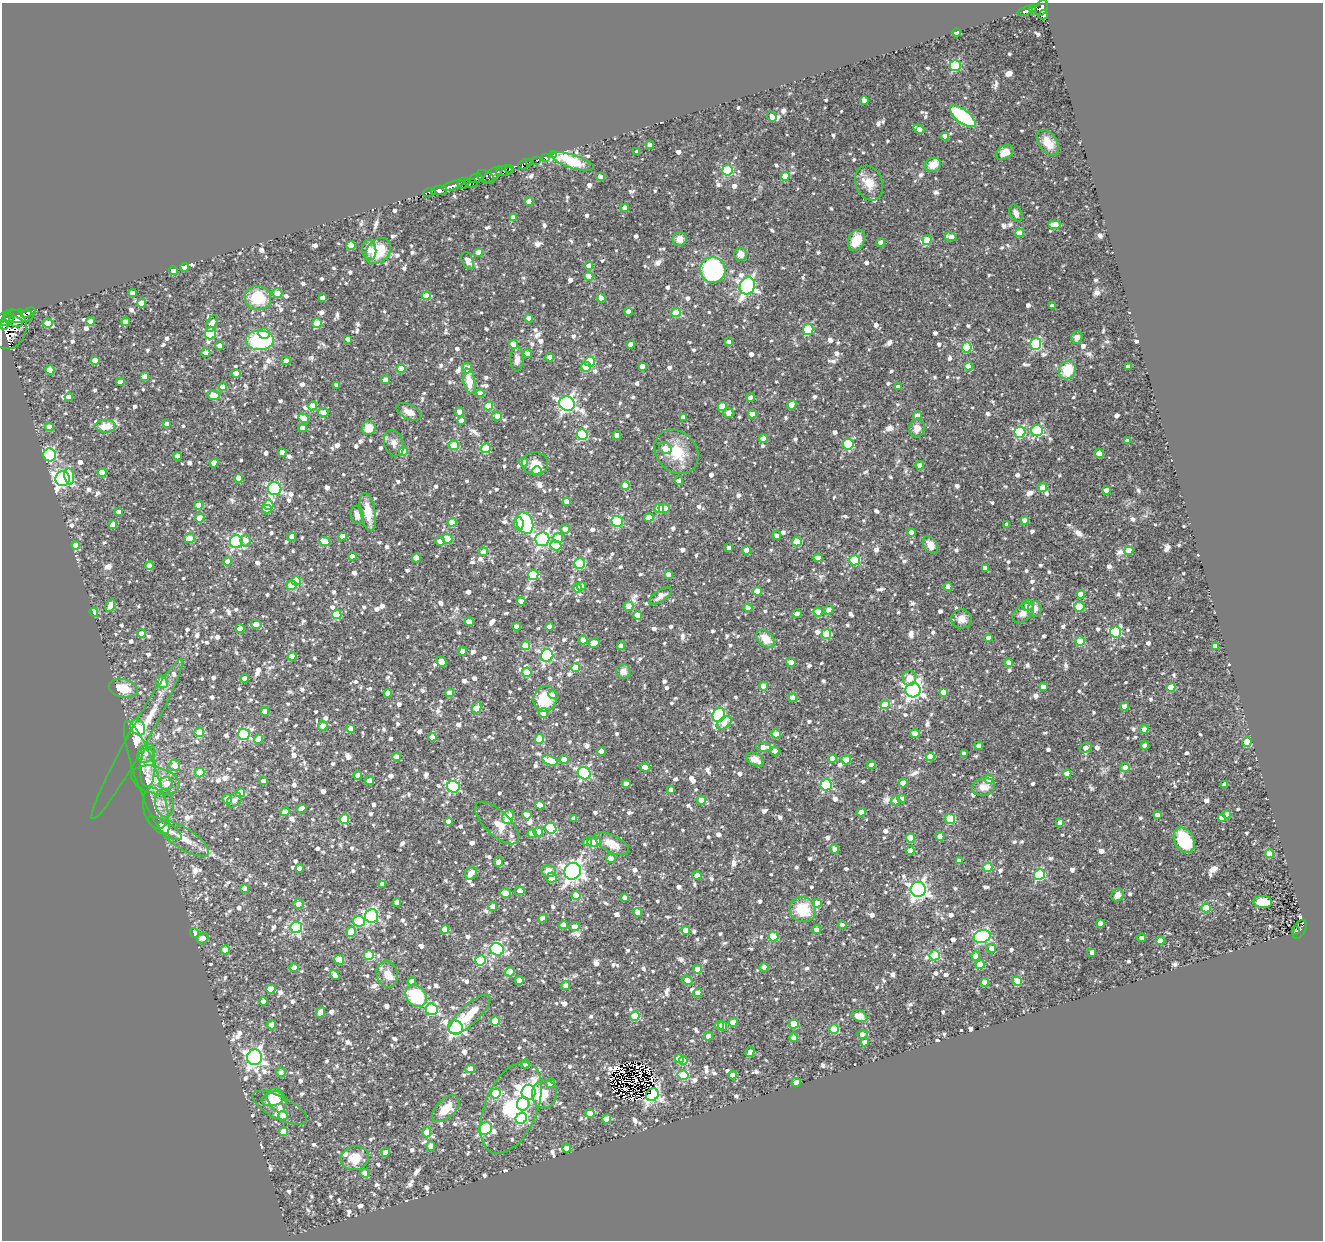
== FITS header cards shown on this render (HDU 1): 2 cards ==
NAXIS1  =                 1321
NAXIS2  =                 1238

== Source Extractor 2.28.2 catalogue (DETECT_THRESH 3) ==
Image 1321 x 1238 px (HDU 1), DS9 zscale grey, 1 PNG px = 1 image px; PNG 1325 x 1242 px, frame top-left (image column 1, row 1238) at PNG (2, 3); each listed source drawn as its Kron ellipse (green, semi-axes under 4 px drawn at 4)
Background 0.705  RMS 0.063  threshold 0.189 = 3 sigma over >= 5 px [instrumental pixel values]
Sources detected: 1485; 5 with non-positive FLUX_AUTO (blend fragments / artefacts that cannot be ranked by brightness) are neither listed nor drawn; of the other 1480, the 500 brightest by FLUX_AUTO listed and drawn (980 fainter detections omitted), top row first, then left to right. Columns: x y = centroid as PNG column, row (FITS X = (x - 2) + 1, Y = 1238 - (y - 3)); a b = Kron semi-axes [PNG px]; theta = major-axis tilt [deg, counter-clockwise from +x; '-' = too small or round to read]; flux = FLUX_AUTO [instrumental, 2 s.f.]
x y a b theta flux
1041 8 8 6 61 510
1033 9 4 3 - 210
1025 11 8 3 19 160
1044 15 5 3 - 120
957 32 4 3 - 41
955 65 5 5 - 450
864 101 4 4 - 28
772 116 5 4 - 28
963 116 15 6 -38 380
919 129 5 4 - 56
945 136 4 4 - 41
1048 143 14 9 -55 57
650 145 4 4 - 45
637 152 4 4 - 27
1005 152 9 6 30 50
554 155 3 3 - 59
545 157 3 3 - 100
537 160 3 3 - 63
573 162 22 6 -18 180
530 163 3 2 - 130
525 164 7 4 30 580
933 165 8 7 - 53
510 169 4 3 - 400
727 170 5 5 - 320
504 171 8 5 12 1000
493 174 11 5 36 570
785 176 4 4 - 99
486 177 9 6 -30 410
601 177 4 4 - 37
476 179 6 4 7 230
463 183 6 5 - 180
471 183 6 3 -9 120
869 183 18 13 -70 66
453 186 11 3 17 990
439 190 7 4 10 650
429 192 6 3 18 47
529 201 4 4 - 50
625 208 4 4 - 43
1016 213 9 6 -64 28
513 217 4 4 - 29
1055 224 6 4 0 61
1019 233 4 4 - 92
951 237 6 4 -9 47
680 239 7 7 - 33
856 240 11 8 65 82
927 240 5 4 - 100
880 242 4 4 - 32
351 245 4 4 - 89
369 250 10 7 -84 28
378 251 14 11 47 160
479 253 4 4 - 65
741 254 7 6 - 43
468 261 9 5 -67 35
589 265 4 4 - 30
184 267 4 4 - 32
713 270 13 12 - 580
173 271 4 4 - 39
589 276 4 4 - 56
747 286 9 7 66 1200
132 293 4 4 - 38
277 293 5 4 - 45
426 296 4 4 - 93
258 298 13 12 - 150
322 298 4 4 - 26
601 298 4 4 - 45
141 303 4 4 - 76
1052 306 4 4 - 28
28 312 7 3 25 470
628 312 4 4 - 42
676 313 4 4 - 130
19 316 15 6 3 1700
529 318 4 4 - 45
7 320 8 5 35 560
90 321 4 4 - 47
16 322 7 5 -19 770
126 322 4 4 - 38
48 323 5 4 - 82
317 323 5 5 - 110
212 324 9 5 67 47
4 325 4 3 - 310
9 329 20 16 67 2100
808 329 6 5 - 280
210 333 6 5 - 270
264 333 6 5 - 74
1077 337 6 5 - 27
348 339 4 4 - 39
260 341 14 10 0 390
729 342 4 4 - 36
514 344 4 4 - 100
630 344 4 4 - 26
1036 344 6 5 - 460
219 345 4 4 - 29
967 347 5 5 - 230
206 353 4 4 - 39
528 354 4 4 - 46
550 357 4 4 - 37
517 359 12 6 88 29
95 360 4 4 - 72
286 361 4 4 - 44
590 362 5 5 - 200
642 366 4 4 - 36
968 366 4 4 - 75
586 367 5 5 - 120
1128 367 4 4 - 34
467 368 5 5 - 65
401 369 4 4 - 87
50 370 4 4 - 76
1067 370 9 8 - 120
236 373 5 4 - 44
145 376 4 4 - 49
385 380 4 4 - 32
469 381 13 6 -79 80
120 382 4 4 - 43
337 385 4 4 - 30
223 387 4 4 - 50
898 387 4 4 - 41
480 393 4 4 - 42
213 395 6 4 -10 100
69 397 4 4 - 38
751 398 4 4 - 53
567 404 8 7 - 1400
792 405 5 4 - 85
312 406 4 4 - 77
488 406 4 4 - 150
722 407 4 4 - 130
323 412 5 4 - 37
409 412 13 7 -26 48
459 412 5 4 - 27
728 413 5 5 - 28
752 414 4 4 - 52
497 416 5 4 - 33
917 416 4 4 - 52
683 417 4 4 - 36
304 418 5 4 - 47
461 421 4 4 - 28
167 424 4 4 - 29
106 426 10 6 1 73
49 427 4 4 - 37
303 428 4 4 - 28
369 428 7 6 - 70
917 428 9 7 80 41
1037 431 6 5 - 470
1020 432 5 5 - 370
582 434 5 5 - 320
617 435 4 4 - 45
764 438 4 4 - 44
1128 441 4 4 - 42
394 443 13 9 -74 29
848 444 5 5 - 340
454 445 5 4 - 170
486 448 5 5 - 170
665 448 6 5 - 55
403 451 4 4 - 120
282 452 4 4 - 37
676 452 24 20 -46 140
1099 453 4 4 - 45
50 455 6 6 - 560
178 456 4 4 - 36
524 462 4 4 - 49
214 463 4 4 - 63
535 463 13 11 -1 55
920 465 4 4 - 43
537 471 5 4 - 91
102 472 4 4 - 66
69 477 8 5 -81 130
239 478 4 4 - 44
63 479 7 7 - 1500
679 481 4 4 - 43
625 486 4 4 - 88
1043 487 4 4 - 94
275 489 7 6 - 660
1107 490 4 4 - 62
566 501 4 4 - 34
198 505 4 4 - 36
269 505 5 5 - 97
659 508 5 4 - 130
664 508 5 5 - 44
267 509 5 4 - 65
118 512 4 4 - 35
368 512 19 7 -79 87
357 515 9 6 -79 30
649 517 4 4 - 51
200 518 4 4 - 93
1024 520 4 4 - 29
617 521 5 5 - 410
452 522 4 4 - 62
519 523 7 5 -83 81
525 523 11 8 -67 410
113 525 4 4 - 42
1007 525 4 4 - 26
565 529 5 5 - 39
911 532 4 4 - 32
343 536 4 4 - 41
777 536 4 4 - 28
292 537 4 4 - 27
190 538 5 5 - 69
558 538 5 5 - 98
447 539 5 4 - 150
542 539 7 7 - 1100
245 540 6 5 - 32
440 541 5 4 - 34
236 542 6 6 - 780
325 542 6 4 -25 110
797 542 5 4 - 150
76 545 4 4 - 46
556 545 5 5 - 170
930 545 9 6 -58 43
729 548 4 4 - 29
746 550 4 4 - 68
1129 551 4 4 - 73
484 552 4 4 - 75
352 556 4 4 - 40
416 558 4 4 - 62
818 558 4 4 - 39
854 560 5 5 - 290
227 561 4 4 - 27
580 563 5 5 - 320
149 565 4 4 - 55
985 568 4 4 - 42
668 574 4 4 - 28
533 575 5 5 - 250
296 581 5 4 - 100
292 585 5 4 - 130
581 586 4 4 - 51
948 586 4 4 - 31
577 588 4 4 - 45
757 591 4 4 - 85
1080 594 4 4 - 61
660 596 13 6 35 33
521 601 4 4 - 52
110 605 7 4 69 49
1028 605 6 5 - 33
628 606 5 5 - 48
1079 607 5 4 - 160
748 608 4 4 - 44
1035 609 8 7 - 29
829 610 5 4 - 27
94 612 4 4 - 43
818 612 4 4 - 55
1023 613 12 8 42 29
337 614 5 4 - 140
797 614 5 4 - 30
637 615 4 4 - 49
961 619 10 9 - 37
469 622 4 4 - 43
256 624 5 4 - 44
516 626 4 4 - 37
550 627 4 4 - 34
240 629 4 4 - 42
1116 632 5 5 - 330
141 634 4 4 - 48
826 634 5 5 - 200
989 638 4 4 - 33
765 639 10 7 -42 72
583 640 4 4 - 52
1080 641 4 4 - 150
594 643 5 4 - 45
525 646 4 4 - 130
621 646 4 4 - 47
1215 646 4 4 - 42
463 651 4 4 - 29
292 656 4 4 - 43
547 656 6 6 - 660
441 662 5 4 - 30
791 662 5 4 - 38
1009 663 4 4 - 31
575 667 4 4 - 89
623 671 7 7 - 32
527 672 5 4 - 97
244 678 4 4 - 44
909 678 8 6 -89 45
162 682 6 5 - 74
764 686 4 4 - 94
1043 687 4 4 - 40
1171 687 4 4 - 120
123 688 15 9 -13 92
913 690 7 7 - 1700
943 692 4 4 - 33
388 693 4 4 - 46
450 693 4 4 - 58
553 695 5 4 - 39
792 698 4 4 - 57
545 699 13 11 69 160
885 705 5 4 - 110
1124 706 4 4 - 53
477 708 6 4 62 84
265 711 4 4 - 45
544 713 5 4 - 64
719 715 7 6 - 680
724 723 8 5 34 65
323 726 5 4 - 43
138 727 8 6 -54 170
351 728 4 4 - 29
1144 729 4 4 - 32
199 732 5 4 - 130
244 734 6 5 - 470
776 734 4 4 - 59
915 734 4 4 - 58
432 737 4 4 - 55
137 739 92 10 61 160
259 739 4 4 - 62
539 739 5 4 - 130
1247 742 4 4 - 140
1145 745 4 4 - 28
979 746 4 4 - 38
764 747 7 4 1 47
1085 748 6 5 - 31
601 751 4 4 - 41
775 751 4 4 - 47
146 753 10 7 48 27
964 754 4 4 - 27
396 757 4 4 - 45
930 757 4 4 - 85
832 758 4 4 - 43
755 759 9 6 -30 48
550 760 8 4 -21 130
564 760 4 4 - 68
846 760 5 4 - 100
175 765 6 5 - 42
871 765 4 4 - 41
148 767 20 7 88 50
645 767 6 4 -23 40
1125 767 4 4 - 43
200 773 5 4 - 130
584 773 7 6 - 610
1067 773 4 4 - 51
358 775 4 4 - 40
147 777 60 11 -70 140
989 779 5 4 - 45
155 780 25 13 -15 89
263 781 4 4 - 35
369 781 4 4 - 35
903 783 4 4 - 66
166 784 7 6 - 57
626 784 4 4 - 43
1225 784 4 4 - 35
826 785 5 5 - 470
453 787 6 6 - 580
983 787 11 9 14 50
671 789 4 4 - 30
240 793 4 4 - 120
227 799 5 4 - 49
902 799 4 4 - 41
234 800 8 6 43 29
701 800 4 4 - 65
896 801 5 4 - 35
164 803 14 9 -79 40
540 805 4 4 - 61
155 808 21 12 -76 52
302 808 5 4 - 33
285 812 4 4 - 48
861 812 4 4 - 52
527 815 4 4 - 41
1157 815 4 4 - 27
1227 815 4 4 - 42
508 817 7 5 67 130
1222 818 4 4 - 42
344 819 5 5 - 140
574 819 4 4 - 35
950 819 5 5 - 210
448 821 4 4 - 51
1060 822 4 4 - 31
497 823 28 12 -44 63
165 828 19 6 -31 64
551 828 6 5 - 300
538 832 5 4 - 58
532 834 4 4 - 78
940 836 4 4 - 53
184 838 29 10 -32 83
910 838 4 4 - 130
1184 840 13 9 -60 240
587 842 4 4 - 40
594 842 7 5 7 58
612 844 18 8 -27 53
835 849 4 4 - 31
910 850 4 4 - 36
1269 854 4 4 - 120
611 858 4 4 - 44
959 861 4 4 - 41
499 862 5 4 - 59
988 867 4 4 - 170
300 868 4 4 - 46
548 871 7 5 -14 58
573 871 8 8 - 2300
471 873 7 5 47 38
697 875 4 4 - 41
1039 875 5 5 - 380
552 878 5 5 - 35
383 884 4 4 - 35
245 889 4 4 - 60
918 889 7 7 - 1800
520 891 5 4 - 32
505 893 5 4 - 55
1117 895 7 5 51 27
576 896 4 4 - 97
625 897 4 4 - 29
397 902 4 4 - 34
1263 902 9 6 -6 92
817 903 4 4 - 66
298 904 5 5 - 32
492 906 5 4 - 30
1206 908 4 4 - 160
803 910 13 12 - 150
638 912 4 4 - 35
371 916 7 6 - 730
543 918 4 4 - 38
359 921 6 5 - 250
1100 923 4 4 - 45
563 925 4 4 - 39
842 925 4 4 - 27
296 927 6 5 - 420
575 927 5 4 - 31
445 929 4 4 - 61
1300 929 10 6 63 87
686 930 4 4 - 61
816 930 4 4 - 30
1296 931 3 3 - 28
351 932 5 4 - 85
194 933 5 4 - 50
773 936 5 5 - 180
982 936 8 6 17 710
202 938 6 5 - 31
1142 938 4 4 - 30
1160 941 4 4 - 52
991 948 4 4 - 30
497 949 7 6 - 610
225 950 4 4 - 55
1092 952 4 4 - 26
369 955 5 5 - 190
935 955 5 5 - 280
976 956 4 4 - 40
339 960 5 4 - 130
480 961 5 5 - 250
980 965 4 4 - 110
294 967 4 4 - 32
764 967 4 4 - 33
697 969 4 4 - 76
510 972 5 4 - 120
387 974 13 10 -76 44
335 975 5 4 - 34
519 980 4 4 - 57
687 980 5 4 - 47
411 981 4 4 - 38
1017 981 5 4 - 180
985 982 4 4 - 54
566 986 4 4 - 46
271 989 4 4 - 63
698 993 4 4 - 56
416 996 12 9 -47 280
263 1001 4 4 - 26
432 1009 6 6 - 450
321 1012 6 4 63 46
470 1014 27 9 43 100
635 1016 5 4 - 200
859 1016 8 5 -24 57
495 1021 4 4 - 140
733 1022 4 4 - 44
794 1024 5 4 - 130
271 1025 4 4 - 40
719 1025 4 4 - 55
723 1026 5 4 - 67
455 1027 7 6 - 1100
834 1029 5 4 - 180
862 1034 5 4 - 32
708 1036 5 4 - 36
794 1038 4 4 - 40
865 1042 4 4 - 34
750 1052 5 4 - 32
255 1057 8 7 - 1800
679 1059 4 4 - 70
683 1061 4 4 - 84
525 1064 4 4 - 29
470 1069 5 4 - 32
281 1072 5 4 - 31
683 1075 5 5 - 210
733 1075 4 4 - 41
796 1082 4 4 - 45
550 1083 4 4 - 38
528 1092 7 7 - 2300
496 1093 5 5 - 250
544 1094 14 12 81 100
652 1095 7 6 - 1400
273 1099 11 7 13 120
277 1100 12 8 -66 100
523 1104 7 6 - 130
280 1108 30 11 -26 50
511 1108 48 26 67 360
446 1109 17 9 43 88
590 1113 4 4 - 100
283 1116 5 4 - 49
521 1118 6 5 - 430
606 1119 5 4 - 70
486 1129 7 6 - 370
283 1131 4 4 - 62
427 1132 5 4 - 64
431 1146 5 4 - 32
567 1148 4 4 - 56
386 1152 4 4 - 33
355 1158 14 12 17 86
365 1173 4 4 - 42
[980 fainter detections neither listed nor drawn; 5 non-positive-flux detections neither listed nor drawn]